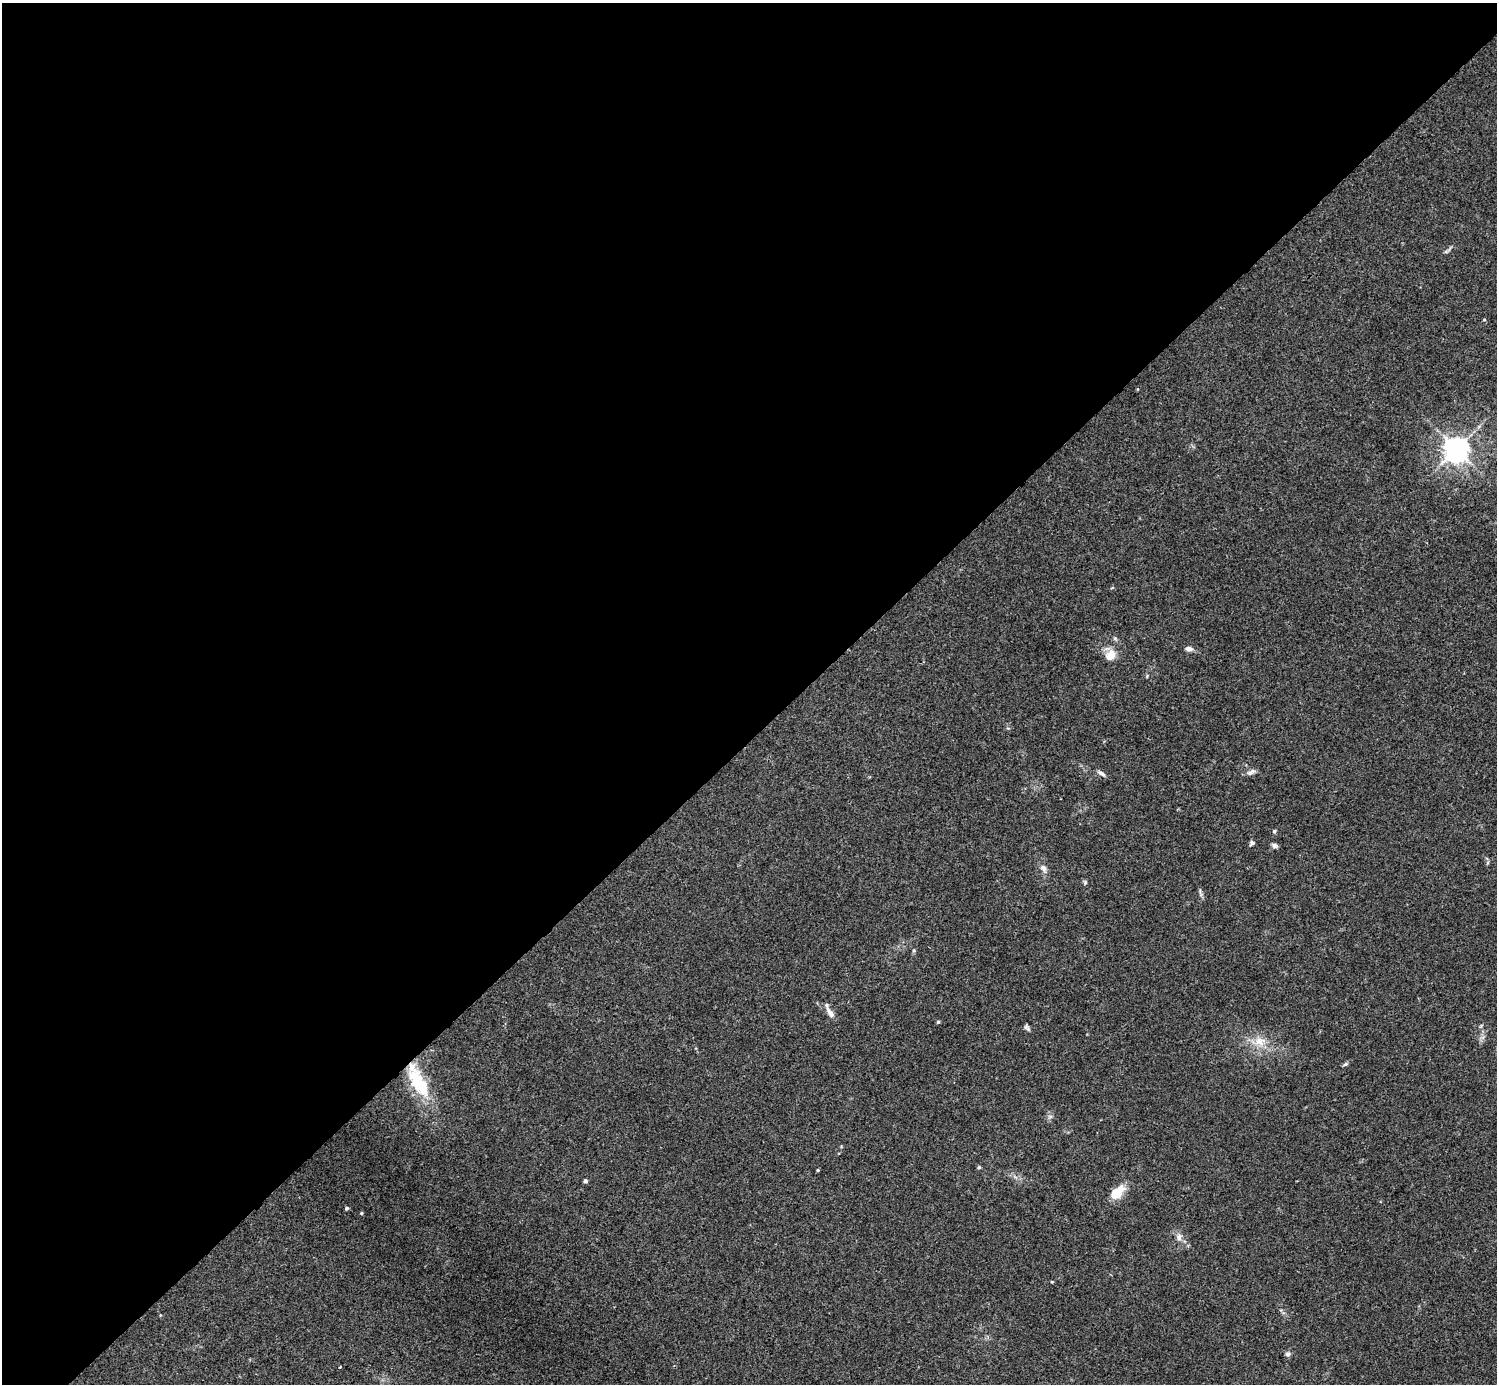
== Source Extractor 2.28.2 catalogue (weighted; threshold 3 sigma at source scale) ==
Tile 2 of 4 x 4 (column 2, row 1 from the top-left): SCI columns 1502-2996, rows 4449-5830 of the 5988 x 5988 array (HDU 1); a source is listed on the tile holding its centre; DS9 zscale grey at full resolution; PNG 1499 x 1386 px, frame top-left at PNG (2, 3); no overlay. Shown black and unused: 53% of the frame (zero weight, under 3 of 4 exposures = <1% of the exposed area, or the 3 px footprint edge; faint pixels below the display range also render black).
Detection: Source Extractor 2.28.2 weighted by HDU 2 'WHT'; one run over the whole footprint, this tile lists its part. Background 0.0533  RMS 0.005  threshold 0.0225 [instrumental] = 3 sigma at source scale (4.5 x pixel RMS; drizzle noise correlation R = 1.50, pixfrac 1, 0.05/0.05 arcsec/px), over >= 5 px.
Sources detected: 27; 1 inside a brighter object's white glare — not listed; the other 26 listed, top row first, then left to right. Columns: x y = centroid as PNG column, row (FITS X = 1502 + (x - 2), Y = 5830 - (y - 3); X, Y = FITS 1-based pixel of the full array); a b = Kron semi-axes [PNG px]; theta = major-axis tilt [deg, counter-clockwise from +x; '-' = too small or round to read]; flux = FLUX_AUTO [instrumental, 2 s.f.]
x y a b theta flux
1456 449 8 7 - 500
1189 649 7 5 4 2.2
1111 655 14 11 59 6.2
1251 772 13 6 28 1.8
1101 773 10 5 -31 1.6
1274 831 5 4 - 0.75
1252 843 7 5 64 1.1
1275 845 8 5 -14 1.5
1043 868 10 7 -57 2.3
1085 883 6 5 - 0.77
830 1013 16 6 -57 3.2
938 1022 5 4 - 0.59
1027 1028 10 5 -50 1.2
1259 1041 15 13 -8 7.1
1345 1064 7 5 27 0.94
416 1080 35 19 -74 24
979 1167 5 5 - 0.61
818 1170 3 3 - 0.54
585 1181 4 4 - 1.2
1117 1192 19 11 41 9.3
347 1208 4 4 - 0.99
361 1213 4 4 - 0.54
1179 1237 11 7 76 2.3
1052 1282 5 3 - 0.41
1288 1354 7 6 - 1.5
340 1367 3 3 - 0.4